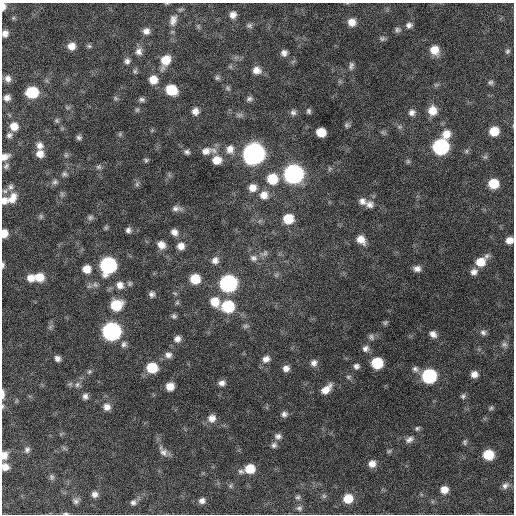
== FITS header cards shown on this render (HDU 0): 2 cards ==
NAXIS1  =                  512 / Axis length
NAXIS2  =                  512 / Axis length

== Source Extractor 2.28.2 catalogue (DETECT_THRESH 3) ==
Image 512 x 512 px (HDU 0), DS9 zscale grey, 1 PNG px = 1 image px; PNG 516 x 516 px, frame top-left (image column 1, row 512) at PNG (2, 3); no overlay
Background 354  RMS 20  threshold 59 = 3 sigma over >= 5 px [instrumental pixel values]
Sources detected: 179; all 179 listed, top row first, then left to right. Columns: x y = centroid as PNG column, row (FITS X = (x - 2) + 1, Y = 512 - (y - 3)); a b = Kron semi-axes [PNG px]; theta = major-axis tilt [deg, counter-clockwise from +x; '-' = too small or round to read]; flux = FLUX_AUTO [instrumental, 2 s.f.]
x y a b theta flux
167 3 5 3 - 1200
3 6 8 5 -90 7200
233 15 8 7 - 7800
13 18 6 5 - 2400
173 20 16 10 77 11000
352 22 9 8 - 12000
249 25 8 6 -9 3400
409 25 9 8 - 5200
397 30 7 6 - 3500
146 31 8 8 - 7300
5 33 8 7 - 7900
382 39 8 7 - 3200
71 46 8 8 - 12000
89 46 8 5 -2 2600
434 50 10 9 - 18000
139 51 10 9 - 7400
507 51 7 6 - 2900
284 53 7 7 - 6000
165 60 14 9 67 23000
127 61 8 8 - 4800
351 66 11 6 78 4300
257 70 10 9 - 11000
135 71 7 6 - 2800
217 78 7 7 - 2900
8 79 9 8 - 7200
153 80 9 9 - 17000
490 82 7 6 - 3100
436 85 7 4 18 2300
228 88 7 6 - 2800
171 90 10 8 -27 40000
32 92 9 8 - 64000
7 98 7 7 - 6900
116 98 7 5 -23 2300
142 99 8 5 -2 3700
249 99 8 6 13 3900
137 110 6 5 - 2300
195 111 7 7 - 8200
308 111 7 5 -77 3100
432 111 10 10 - 18000
293 112 8 7 - 4600
412 112 8 8 - 6100
57 120 8 6 -71 2700
347 125 7 6 - 3000
14 126 9 8 - 15000
494 131 8 7 - 24000
321 132 8 7 - 22000
383 132 7 4 -2 2300
120 134 6 5 - 2200
446 134 11 10 - 16000
9 135 8 7 - 4200
79 138 6 5 - 3300
39 146 9 8 - 7900
440 147 10 9 - 240000
230 149 12 10 82 11000
206 151 14 10 12 12000
466 151 7 5 48 2600
187 152 7 6 - 3800
254 153 10 10 - 920000
40 154 8 8 - 11000
66 155 7 4 45 2600
5 157 10 7 25 8700
146 160 6 5 - 2300
217 160 11 9 7 17000
408 161 7 5 -45 2500
6 166 9 6 51 3500
99 167 7 6 - 3300
329 169 7 4 71 2000
64 174 8 6 -11 3500
293 174 10 9 - 520000
272 179 10 10 - 37000
55 182 9 7 20 4200
137 184 7 6 - 2900
493 184 8 7 - 33000
10 187 9 7 66 4500
252 188 9 9 - 12000
5 191 7 6 - 3700
62 194 7 5 -61 2600
264 195 11 10 - 13000
12 198 15 10 59 16000
4 201 9 9 - 9400
362 201 10 9 - 7800
370 205 11 9 -11 8200
176 209 12 7 2 5900
41 216 7 5 -70 2600
90 217 9 7 17 3600
288 219 9 9 - 30000
106 228 6 5 - 2000
128 230 6 5 - 4300
174 232 8 7 - 7700
4 233 8 6 86 15000
361 240 12 9 -49 14000
509 240 7 7 - 10000
161 245 9 8 - 11000
181 246 9 9 - 10000
264 253 11 7 39 5100
253 258 11 9 -14 7100
215 260 9 9 - 7500
481 261 13 8 39 26000
3 265 8 4 87 2900
108 265 10 9 - 250000
87 269 9 8 - 15000
417 269 9 7 -3 6700
474 272 9 8 - 6900
276 275 7 5 45 2400
39 277 10 9 - 21000
31 278 8 8 - 12000
195 279 8 8 - 32000
130 283 8 6 60 3100
228 283 10 9 - 330000
120 285 10 9 - 10000
152 294 7 7 - 4500
177 302 7 5 69 2300
215 302 11 10 - 21000
116 305 10 9 - 44000
228 306 10 9 - 77000
174 316 7 6 - 3100
385 323 7 5 56 2400
245 326 8 6 15 3200
50 327 7 5 47 2900
111 331 10 9 - 440000
483 333 9 7 -52 4700
433 334 9 7 -43 7200
371 337 8 6 -59 3700
177 339 7 7 - 7000
124 344 9 7 70 4400
504 345 9 7 -15 4600
365 349 9 8 - 5900
168 355 9 7 1 6300
57 358 6 6 - 5600
266 359 10 8 25 8400
314 363 8 8 - 6500
377 363 8 8 - 53000
356 366 7 7 - 4700
152 368 9 8 - 42000
286 368 8 7 - 7400
415 369 10 8 -24 5400
89 372 8 6 37 3100
474 374 8 7 - 8900
429 376 9 9 - 160000
348 377 7 5 0 2600
222 383 8 7 - 6200
77 385 8 7 - 4700
170 386 7 7 - 15000
326 389 14 8 41 14000
3 394 12 4 90 5600
85 396 8 7 - 5200
463 396 8 6 53 3300
3 406 7 3 -90 1900
107 407 9 8 - 8700
491 408 7 5 62 2400
284 414 8 7 - 4900
212 418 10 9 - 10000
417 428 7 5 35 2700
278 436 9 7 -1 5300
409 439 12 7 29 6200
465 442 8 6 82 2700
274 445 8 7 - 4200
27 450 9 7 71 4600
389 451 6 5 - 2100
163 452 13 9 -46 7600
4 455 8 7 - 11000
488 455 8 7 - 40000
372 464 8 7 - 9400
5 467 8 7 - 11000
250 469 9 8 - 27000
241 471 8 6 -17 3400
52 477 8 7 - 3300
505 485 10 7 38 5400
230 486 6 5 - 2400
444 490 7 7 - 11000
94 494 8 7 - 6300
324 496 7 5 -45 2600
298 497 7 6 - 3000
348 499 9 8 - 26000
76 501 8 8 - 4500
202 501 8 7 - 5800
133 502 8 7 - 4800
299 508 8 7 - 3800
66 513 7 3 -1 2100
At the frame edge (FLAGS 8, measured only in part): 13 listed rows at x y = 167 3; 3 6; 5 33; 5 157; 4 201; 4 233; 509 240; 3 265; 3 394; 3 406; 4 455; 5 467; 66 513